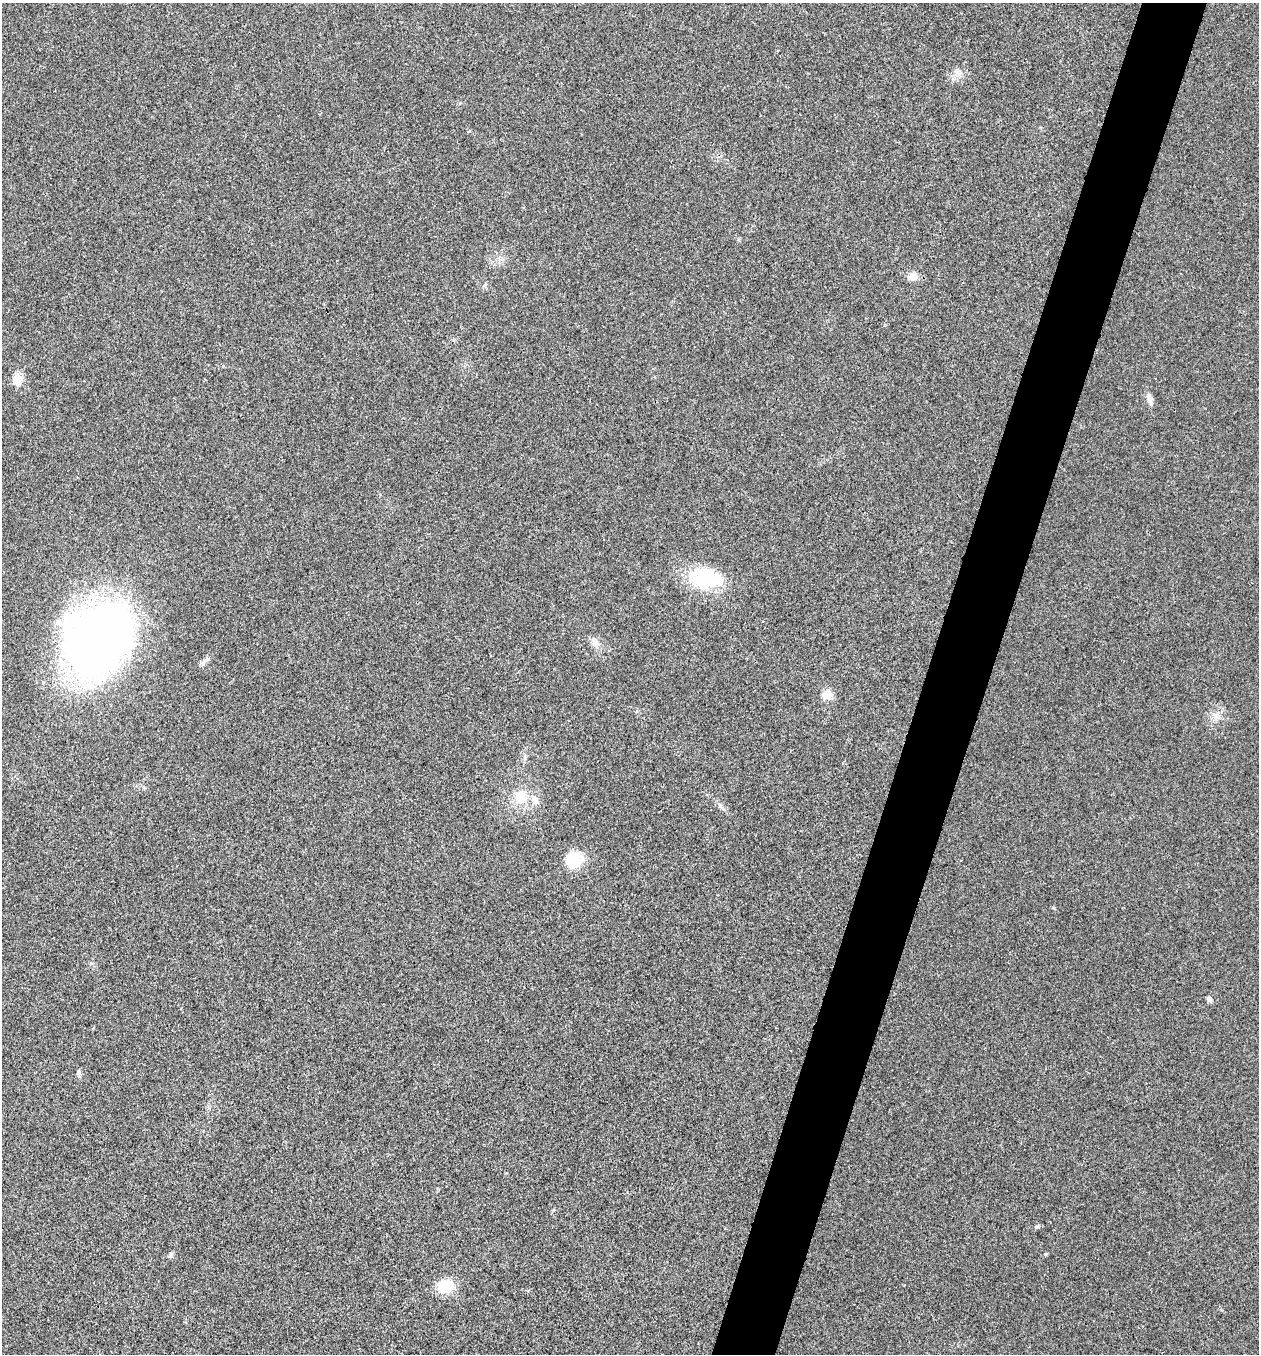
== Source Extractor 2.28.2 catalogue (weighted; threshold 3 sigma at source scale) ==
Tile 10 of 4 x 4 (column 2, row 3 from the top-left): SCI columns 1524-2780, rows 1356-2707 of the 5436 x 5425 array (HDU 1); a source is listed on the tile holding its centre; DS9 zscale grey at full resolution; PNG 1261 x 1356 px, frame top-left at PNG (2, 3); no overlay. Shown black and unused: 5% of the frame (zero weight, under 3 of 4 exposures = <1% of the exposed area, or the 3 px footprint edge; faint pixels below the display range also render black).
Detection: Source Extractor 2.28.2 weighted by HDU 2 'WHT'; one run over the whole footprint, this tile lists its part. Background 0.0202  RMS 0.0057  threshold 0.0258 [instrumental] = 3 sigma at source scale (4.5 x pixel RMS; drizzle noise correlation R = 1.50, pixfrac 1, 0.05/0.05 arcsec/px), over >= 5 px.
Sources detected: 19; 2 inside a brighter listed object's ellipse — not listed separately; the other 17 listed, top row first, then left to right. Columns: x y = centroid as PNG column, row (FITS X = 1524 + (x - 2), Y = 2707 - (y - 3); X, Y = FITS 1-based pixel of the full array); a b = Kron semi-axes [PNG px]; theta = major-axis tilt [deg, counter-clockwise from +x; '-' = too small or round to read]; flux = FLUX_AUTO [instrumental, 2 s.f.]
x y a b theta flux
958 72 12 6 -49 2.5
912 277 12 9 10 4.2
17 380 16 13 -81 6.2
1149 399 14 7 -77 3.5
705 578 43 26 -6 34
98 640 80 64 52 340
594 643 9 8 - 3
205 661 17 5 46 2.4
827 695 10 9 - 7.2
520 797 19 17 75 12
574 860 19 18 - 17
1209 999 8 6 -60 1.7
78 1073 9 5 -83 1.4
1036 1227 8 3 19 0.92
1046 1254 6 3 19 0.58
170 1255 7 5 58 1.4
446 1286 19 14 17 15
Unlisted compact peaks at least as high as the median listed source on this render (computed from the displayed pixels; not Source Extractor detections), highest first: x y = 1054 908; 1213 714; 1221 1310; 720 805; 637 711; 739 240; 469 131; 485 285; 460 103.